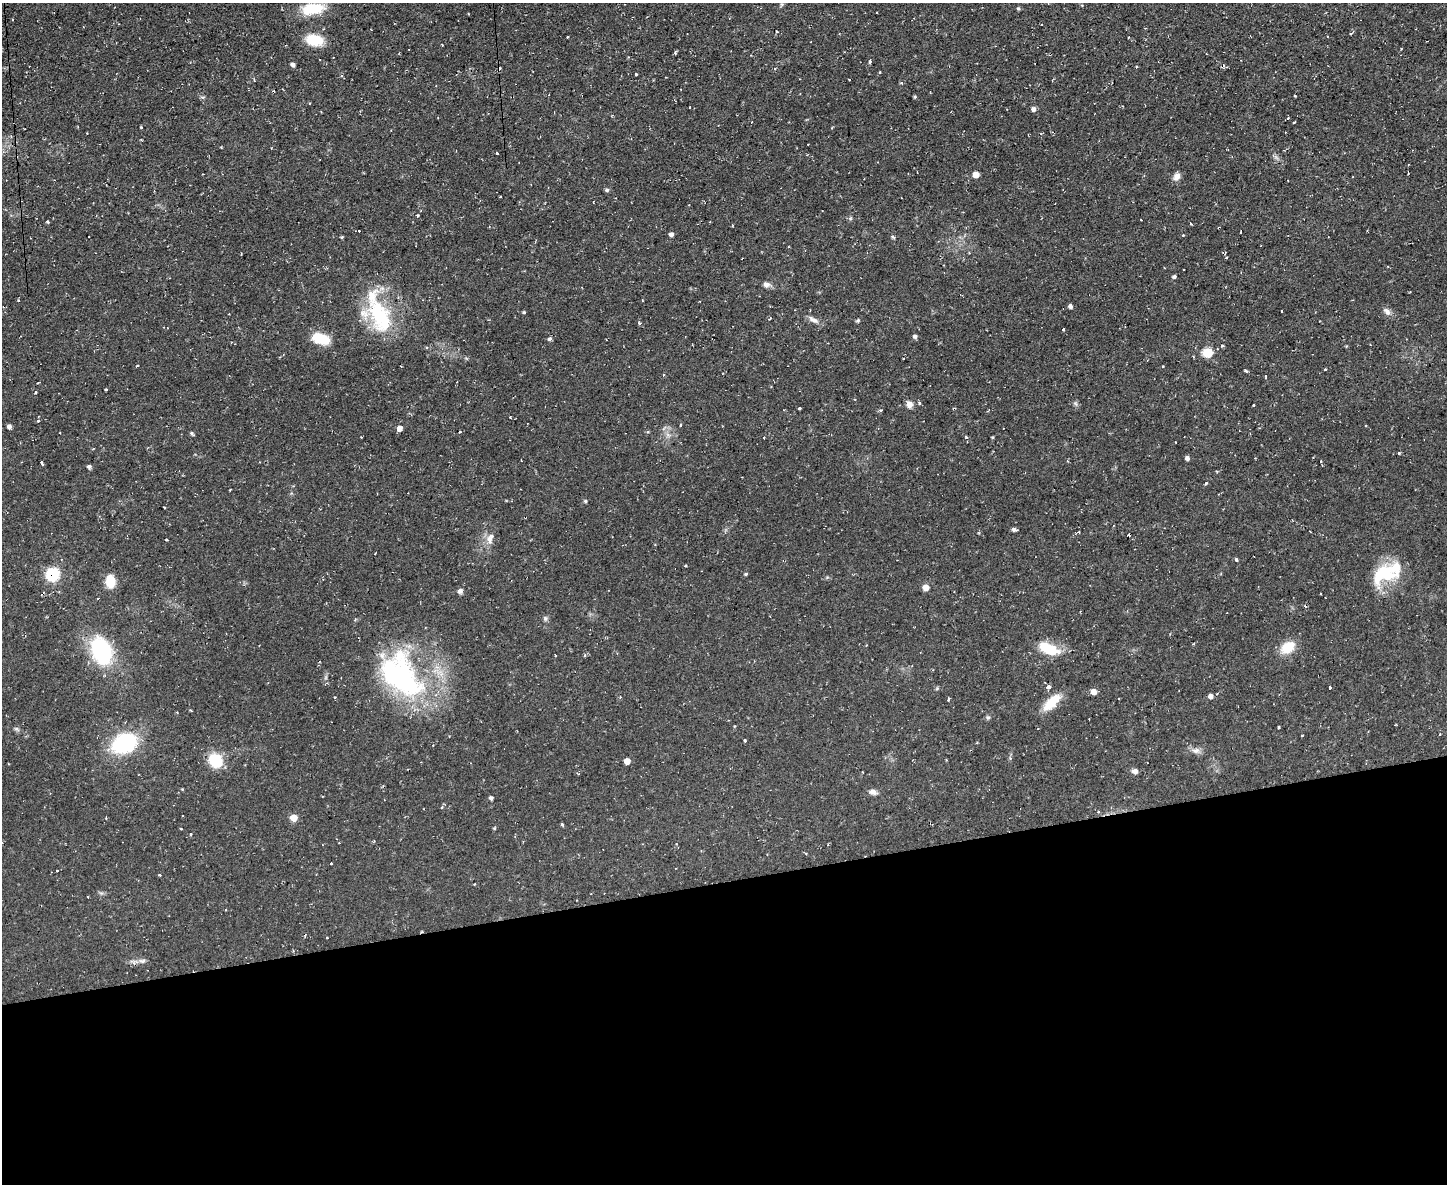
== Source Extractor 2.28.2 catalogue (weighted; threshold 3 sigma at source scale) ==
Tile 11 of 3 x 4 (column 2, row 4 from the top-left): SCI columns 1575-3019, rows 2-1183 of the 4703 x 4729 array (HDU 1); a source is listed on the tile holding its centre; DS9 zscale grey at full resolution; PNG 1449 x 1186 px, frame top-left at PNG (2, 3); no overlay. Shown black and unused: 26% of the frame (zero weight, under 2 of 3 exposures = <1% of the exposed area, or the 3 px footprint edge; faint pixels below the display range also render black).
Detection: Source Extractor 2.28.2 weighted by HDU 2 'WHT'; one run over the whole footprint, this tile lists its part. Background 0.0596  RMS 0.0061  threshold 0.0276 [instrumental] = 3 sigma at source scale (4.5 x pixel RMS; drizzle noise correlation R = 1.50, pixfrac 1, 0.05/0.05 arcsec/px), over >= 5 px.
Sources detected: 152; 2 inside a brighter object's white glare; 18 cosmic-ray / hot-pixel residue — not listed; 3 inside a brighter listed object's ellipse — not listed separately; the other 129 listed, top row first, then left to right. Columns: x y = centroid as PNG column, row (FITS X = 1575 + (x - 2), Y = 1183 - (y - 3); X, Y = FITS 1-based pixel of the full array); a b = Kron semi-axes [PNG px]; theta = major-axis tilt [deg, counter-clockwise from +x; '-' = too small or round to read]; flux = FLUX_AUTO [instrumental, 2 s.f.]
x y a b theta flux
1082 5 3 3 - 0.47
1018 8 5 4 - 0.75
313 9 26 12 9 20
12 20 3 2 - 0.68
1351 33 3 3 - 1.1
567 37 3 3 - 0.76
315 40 15 10 -12 19
286 45 3 2 - 0.41
442 45 3 2 - 0.44
675 52 5 2 - 0.81
870 61 4 3 - 1.1
292 65 5 4 - 1.7
1137 67 3 2 - 0.53
775 69 3 3 - 1.4
880 72 3 3 - 0.49
636 74 3 3 - 0.74
849 80 3 2 - 0.79
1295 96 3 3 - 0.7
915 97 4 3 - 0.77
1034 109 5 4 - 2.1
1288 118 4 3 - 0.62
1294 122 3 2 - 0.46
141 127 3 2 - 0.43
87 133 2 2 - 0.44
497 153 3 3 - 1.6
917 172 3 2 - 0.64
976 175 5 5 - 7.2
1177 176 9 7 67 3.5
607 190 5 4 - 1.2
500 196 3 2 - 0.8
417 215 3 3 - 1.4
47 221 3 3 - 0.75
671 234 4 4 - 2.4
1183 235 3 3 - 0.57
342 237 4 3 - 0.69
1183 269 3 2 - 0.67
1174 276 4 4 - 1.2
766 284 8 7 - 2.6
1070 306 5 4 - 1.8
1282 311 3 3 - 1.1
1387 311 11 7 -46 2.7
524 312 4 3 - 0.67
382 317 46 25 85 41
770 319 5 2 - 0.46
813 320 15 6 -29 3
858 320 5 4 - 0.91
639 323 3 3 - 2.8
1064 329 3 3 - 2.1
915 336 5 4 - 1.5
321 339 23 12 -19 12
549 339 5 4 - 1.2
1208 353 6 5 - 31
138 366 3 3 - 0.89
1163 366 3 2 - 0.5
1325 369 4 2 - 0.48
1246 371 3 3 - 1.7
664 375 4 3 - 0.68
1266 376 4 2 - 1.1
36 392 3 3 - 0.66
1075 403 6 5 - 1.1
909 404 8 8 - 3
1253 405 3 2 - 0.84
800 408 3 3 - 2
880 410 4 4 - 0.73
38 421 4 3 - 1.1
680 425 3 3 - 2.7
9 426 4 4 - 2
1366 426 3 2 - 0.7
400 428 5 4 - 4.9
192 433 6 4 -50 0.84
966 437 5 4 - 0.65
992 437 3 3 - 0.56
1399 453 3 3 - 0.97
1187 458 5 4 - 1.9
41 463 5 2 - 1.3
89 466 5 4 - 1.6
1206 483 4 3 - 1.2
585 501 5 4 - 0.9
164 507 3 2 - 0.46
1014 529 5 4 - 1.6
1079 532 3 3 - 0.84
489 539 13 8 -79 4
166 540 3 2 - 0.73
1236 560 3 3 - 2.5
52 574 12 11 - 21
746 574 4 3 - 0.81
1386 574 27 18 -46 21
110 581 13 10 -85 10
926 587 5 5 - 7.1
460 591 6 6 - 1.9
545 618 7 5 90 1.3
1287 647 15 11 36 13
1049 649 25 12 -23 17
101 651 23 16 -67 61
585 655 4 4 - 0.77
400 675 66 41 -50 110
1048 687 4 3 - 5.4
1330 687 4 3 - 2.4
937 688 6 4 47 0.69
1094 692 5 5 - 4.9
1211 696 5 5 - 2.7
948 699 3 3 - 3.3
1118 699 3 2 - 0.48
1052 702 24 10 44 13
988 718 6 5 - 1
16 729 7 4 -45 1.1
745 740 3 3 - 1.9
124 743 25 18 22 49
1196 750 10 8 -9 2.9
1010 758 5 4 - 0.73
216 761 14 11 -48 20
627 761 5 4 - 6.9
1135 771 7 5 10 2.8
182 789 4 3 - 0.49
873 792 11 7 -14 2.6
491 798 4 4 - 1.3
442 807 5 3 - 0.58
1098 812 4 3 - 0.68
294 818 5 5 - 11
562 825 4 3 - 1
494 828 5 4 - 0.57
181 829 4 2 - 0.42
191 834 4 3 - 0.94
331 864 3 3 - 1
57 870 3 3 - 1.2
159 875 3 3 - 0.77
225 910 3 2 - 0.86
327 938 3 2 - 1
142 961 10 6 -4 2.1
Overlapping masked pixels (flux is a lower limit): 1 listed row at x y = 52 574
Isophote crosses this tile's border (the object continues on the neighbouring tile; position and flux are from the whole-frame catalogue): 1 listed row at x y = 1018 8